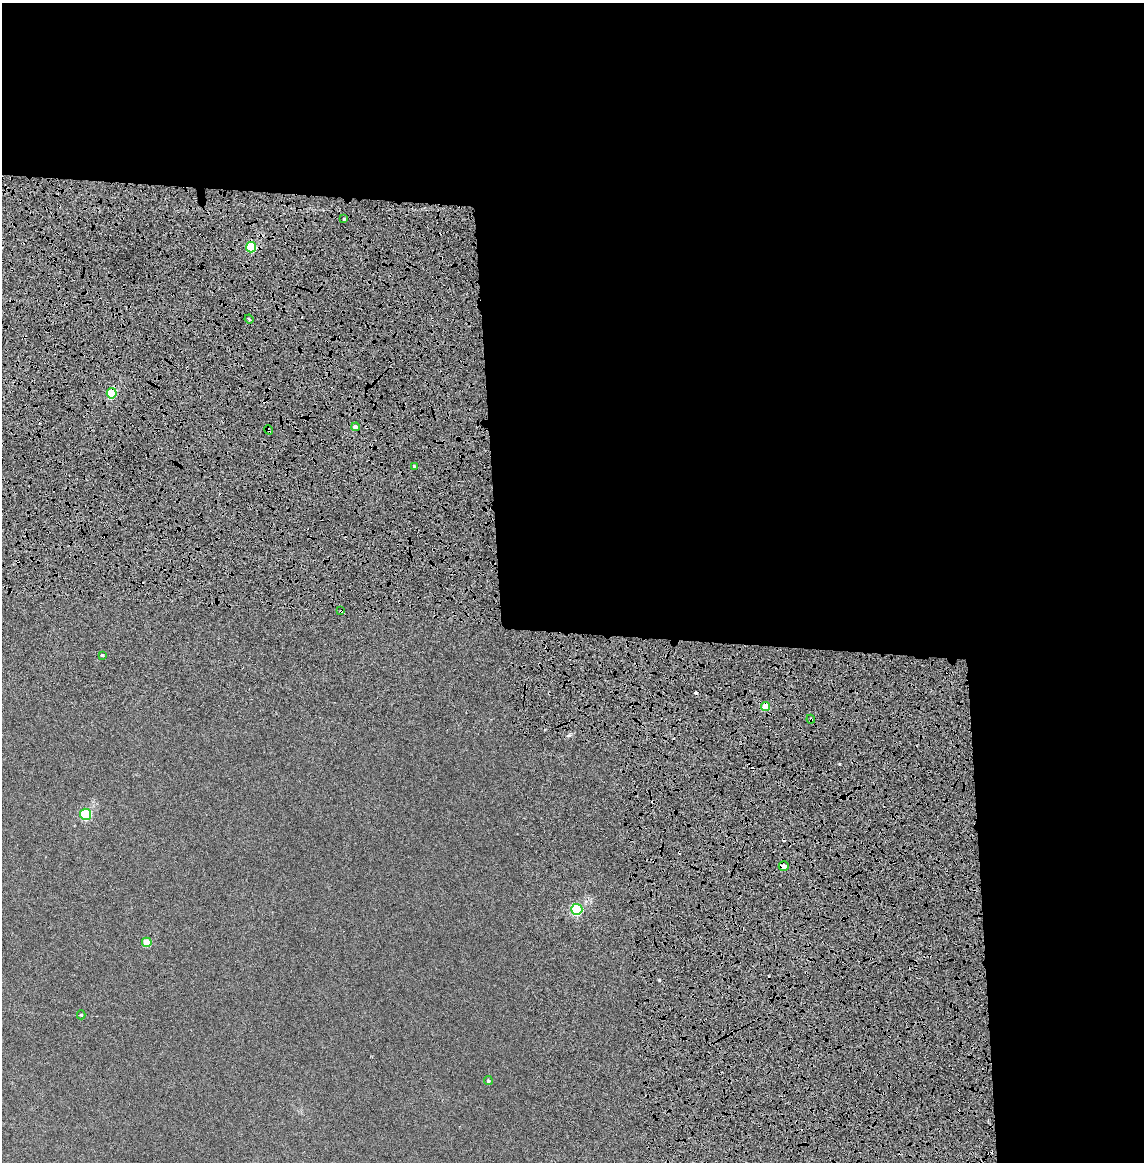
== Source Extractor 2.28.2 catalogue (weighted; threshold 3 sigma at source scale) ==
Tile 4 of 4 x 4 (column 4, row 1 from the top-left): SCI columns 3562-4703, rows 3576-4735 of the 4856 x 4834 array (HDU 1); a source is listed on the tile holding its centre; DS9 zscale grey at full resolution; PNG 1146 x 1164 px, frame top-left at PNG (2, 3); each listed source drawn as its Kron ellipse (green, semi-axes under 4 px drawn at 4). Shown black and unused: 46% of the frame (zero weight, under 4 of 8 exposures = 14% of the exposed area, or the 3 px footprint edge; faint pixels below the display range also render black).
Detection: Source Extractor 2.28.2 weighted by HDU 2 'WHT'; one run over the whole footprint, this tile lists its part. Background 0.00199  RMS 0.0021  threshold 0.00844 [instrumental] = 3 sigma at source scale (4.09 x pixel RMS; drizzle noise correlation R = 1.36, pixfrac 0.8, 0.05/0.05 arcsec/px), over >= 5 px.
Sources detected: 24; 7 cosmic-ray / hot-pixel residue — neither listed nor drawn; the other 17 listed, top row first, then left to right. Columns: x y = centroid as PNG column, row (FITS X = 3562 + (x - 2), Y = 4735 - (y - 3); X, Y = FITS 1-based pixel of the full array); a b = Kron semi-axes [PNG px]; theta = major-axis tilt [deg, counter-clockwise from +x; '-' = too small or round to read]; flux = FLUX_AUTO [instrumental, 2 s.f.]
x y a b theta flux
344 219 3 3 - 0.21
251 247 5 5 - 12
249 319 4 3 - 0.19
112 393 5 5 - 9.6
355 427 4 4 - 0.97
268 430 5 3 - 0.33
414 466 3 3 - 0.21
341 611 3 3 - 0.27
102 655 3 2 - 0.19
765 706 5 4 - 4.4
811 719 4 3 - 0.22
85 814 5 5 - 16
784 866 5 4 - 1.4
577 909 5 5 - 19
147 942 5 5 - 4.7
81 1015 4 4 - 0.23
488 1081 4 4 - 0.32
Overlapping masked pixels (flux is a lower limit): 7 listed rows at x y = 112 393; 355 427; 268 430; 341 611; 765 706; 811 719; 784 866